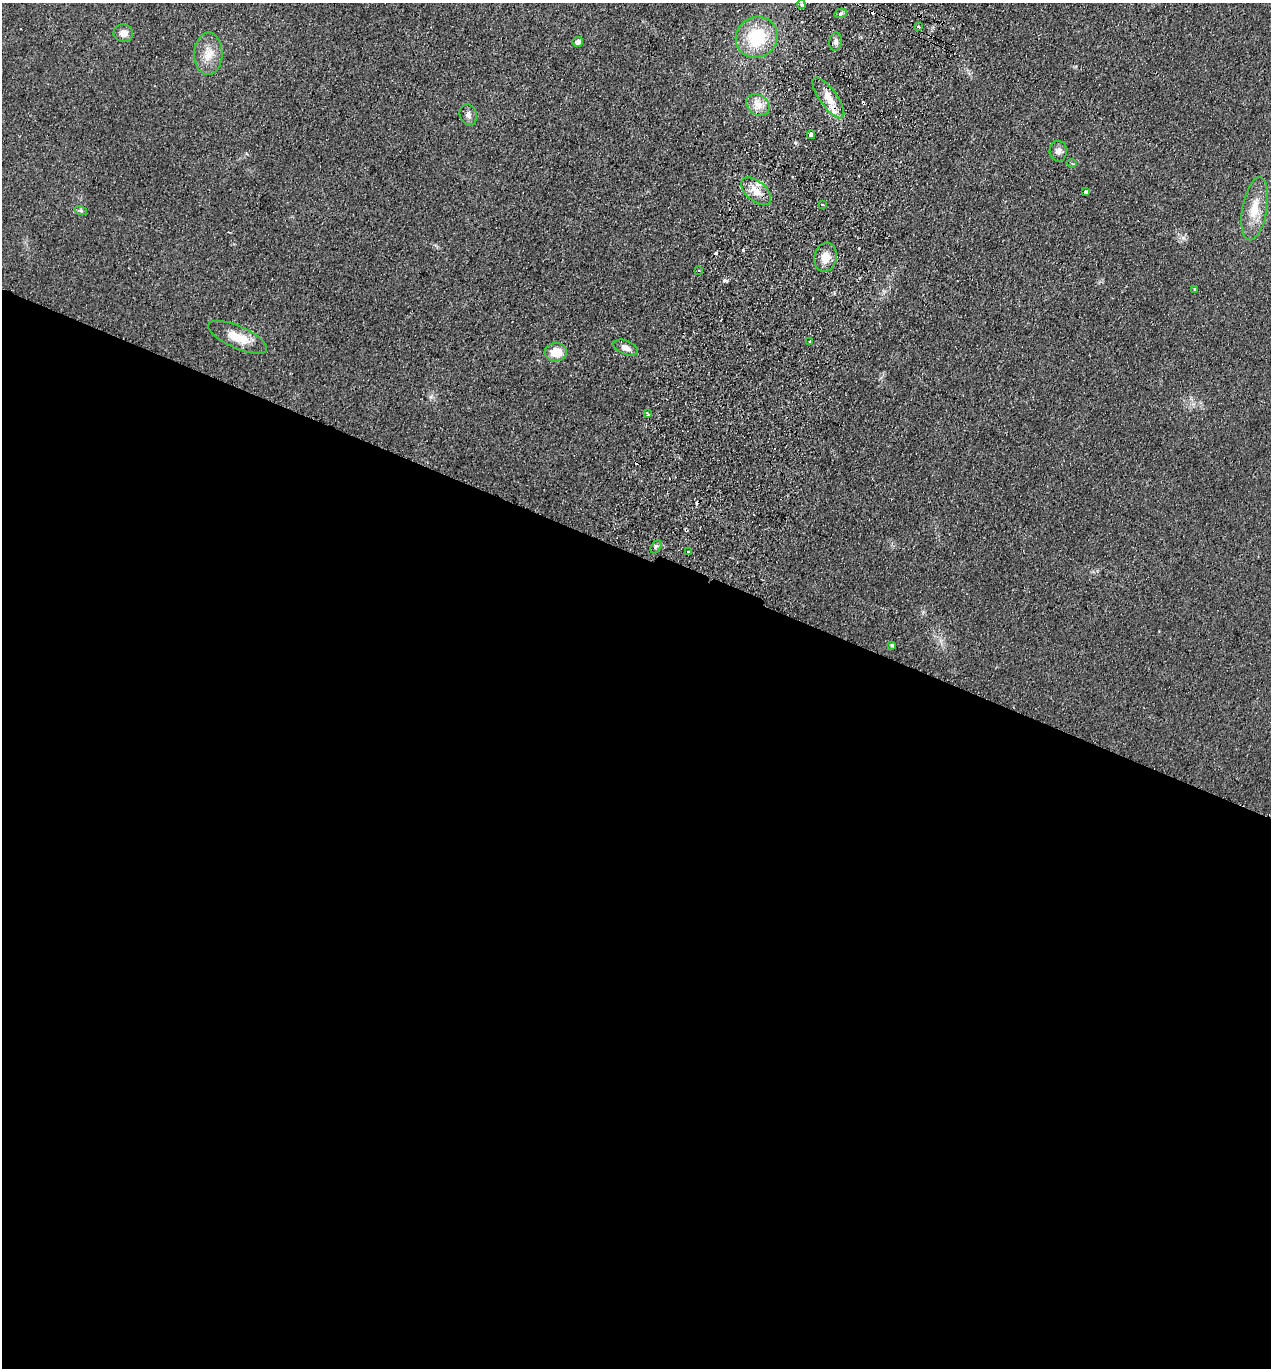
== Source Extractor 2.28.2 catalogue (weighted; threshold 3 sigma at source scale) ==
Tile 14 of 4 x 4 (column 2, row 4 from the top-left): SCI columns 1461-2729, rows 25-1390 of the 5589 x 5512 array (HDU 1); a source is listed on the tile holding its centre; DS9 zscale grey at full resolution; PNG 1273 x 1370 px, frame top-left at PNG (2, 3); each listed source drawn as its Kron ellipse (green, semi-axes under 4 px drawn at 4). Shown black and unused: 60% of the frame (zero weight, under 2 of 3 exposures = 3% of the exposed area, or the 3 px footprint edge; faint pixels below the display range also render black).
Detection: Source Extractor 2.28.2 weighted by HDU 2 'WHT'; one run over the whole footprint, this tile lists its part. Background 0.0752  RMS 0.0094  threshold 0.0425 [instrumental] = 3 sigma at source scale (4.5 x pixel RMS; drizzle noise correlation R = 1.50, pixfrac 1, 0.05/0.05 arcsec/px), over >= 5 px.
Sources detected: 39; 8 cosmic-ray / hot-pixel residue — neither listed nor drawn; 1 inside a brighter listed object's ellipse — not listed separately; the other 30 listed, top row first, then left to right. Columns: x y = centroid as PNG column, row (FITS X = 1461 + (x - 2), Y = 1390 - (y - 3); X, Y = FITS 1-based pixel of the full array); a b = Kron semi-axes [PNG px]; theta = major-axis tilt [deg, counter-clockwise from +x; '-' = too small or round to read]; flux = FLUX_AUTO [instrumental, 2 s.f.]
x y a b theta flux
801 4 4 3 - 2.3
841 13 6 4 18 2.2
918 27 4 3 - 7.7
123 33 10 8 -10 6.6
757 37 21 20 - 50
577 42 5 5 - 4.2
836 42 9 6 83 3.2
208 54 21 14 89 15
828 98 24 9 -54 14
758 105 12 10 -37 9.5
468 115 11 8 -69 4.3
811 135 4 3 - 35
1058 151 10 8 89 4.6
1072 163 4 3 - 0.93
756 191 18 10 -40 12
1086 192 4 3 - 15
822 204 3 2 - 1.1
1255 209 32 12 80 21
81 211 6 4 -19 1.6
825 257 14 11 79 12
699 270 4 2 - 0.89
1195 289 3 3 - 3.4
238 337 32 11 -24 20
810 341 3 2 - 0.77
626 348 13 7 -22 6
556 352 11 9 2 17
648 414 4 2 - 1.9
656 547 7 4 62 1.8
688 552 3 3 - 2.9
892 645 4 3 - 1.7
Overlapping masked pixels (flux is a lower limit): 1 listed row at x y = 828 98
Unlisted compact peaks at least as high as the median listed source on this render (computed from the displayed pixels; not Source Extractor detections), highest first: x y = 724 280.